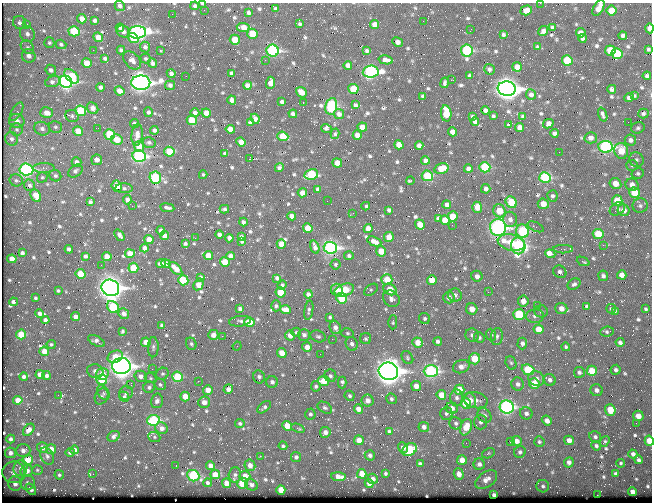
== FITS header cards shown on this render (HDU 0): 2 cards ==
NAXIS1  =                  650 / Width of table row in bytes
NAXIS2  =                  500 / Number of rows in table

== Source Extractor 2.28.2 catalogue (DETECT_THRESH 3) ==
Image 650 x 500 px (HDU 0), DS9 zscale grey, 1 PNG px = 1 image px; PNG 654 x 504 px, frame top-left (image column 1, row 500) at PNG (2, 3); each listed source drawn as its Kron ellipse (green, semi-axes under 4 px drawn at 4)
Background 353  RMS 1.2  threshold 3.62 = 3 sigma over >= 5 px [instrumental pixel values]
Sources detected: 780; of the 780, the 500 brightest by FLUX_AUTO listed and drawn (280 fainter detections omitted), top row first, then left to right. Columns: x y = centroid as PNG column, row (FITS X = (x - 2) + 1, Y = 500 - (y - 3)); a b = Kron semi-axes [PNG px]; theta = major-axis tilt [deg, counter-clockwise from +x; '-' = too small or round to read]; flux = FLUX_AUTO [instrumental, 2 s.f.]
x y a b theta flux
540 3 2 2 - 320
202 4 4 2 - 160
120 6 5 5 - 260
195 6 4 4 - 180
598 8 8 5 60 660
276 9 4 4 - 210
204 10 2 2 - 130
526 10 6 5 - 660
612 11 5 5 - 1400
248 13 4 3 - 190
172 14 2 2 - 360
82 19 5 4 - 620
95 20 4 4 - 220
423 21 2 2 - 410
20 23 7 6 - 260
27 24 3 2 - 150
300 24 3 3 - 130
375 25 4 4 - 840
243 27 6 4 -8 790
552 27 3 3 - 130
120 28 4 3 - 160
650 28 5 4 - 860
471 29 2 2 - 130
74 31 5 5 - 4000
123 31 7 5 -29 340
543 31 5 4 - 320
137 32 9 6 4 28000
581 33 5 4 - 540
27 34 8 7 - 380
252 34 5 5 - 1900
503 34 3 3 - 130
623 35 4 3 - 230
98 37 5 4 - 970
133 38 6 4 -37 1400
582 38 4 3 - 200
235 40 5 5 - 1600
398 42 5 4 - 450
49 43 5 5 - 140
61 44 5 4 - 180
27 47 7 6 - 220
145 47 5 5 - 250
537 47 3 3 - 130
649 49 4 3 - 170
93 50 2 2 - 270
121 50 4 3 - 170
160 50 2 2 - 640
467 50 6 5 - 8700
610 50 5 5 - 1900
273 51 6 6 - 14000
367 51 4 3 - 170
617 54 5 5 - 4100
29 56 7 6 - 430
105 58 4 3 - 180
146 59 5 4 - 150
132 60 11 7 -45 390
265 60 2 2 - 180
386 60 7 4 -13 450
567 60 5 5 - 3600
87 63 5 4 - 1300
153 63 5 4 - 260
348 65 4 4 - 440
517 67 5 4 - 710
489 69 5 5 - 190
51 70 5 5 - 280
371 72 8 6 4 17000
171 73 4 3 - 260
231 73 4 3 - 170
72 76 9 5 -42 3300
186 76 2 2 - 190
470 76 4 4 - 230
647 76 4 3 - 180
451 80 2 2 - 440
53 81 8 5 18 340
66 82 6 6 - 26000
141 83 9 7 1 42000
271 83 6 4 88 810
445 83 5 3 - 180
170 85 5 4 - 250
247 85 4 4 - 450
100 87 4 4 - 240
353 89 5 5 - 2300
507 89 9 7 -6 65000
612 89 4 4 - 240
119 91 5 4 - 750
301 92 6 4 -40 740
531 94 5 5 - 320
423 96 4 4 - 260
634 96 4 3 - 160
629 98 5 4 - 400
232 100 4 4 - 460
282 102 4 4 - 210
303 103 3 2 - 460
355 105 4 3 - 200
331 106 8 6 80 8700
93 108 6 5 - 640
485 110 4 4 - 300
81 111 5 5 - 3900
17 112 10 5 59 250
148 112 5 4 - 180
47 113 6 5 - 790
195 113 4 4 - 230
206 113 4 4 - 800
446 113 8 5 -84 2100
643 113 5 5 - 200
293 114 4 4 - 220
339 114 5 5 - 310
603 114 7 3 -71 220
72 116 7 6 - 190
493 116 3 3 - 130
523 116 3 3 - 140
472 117 4 3 - 170
255 119 5 4 - 410
192 120 5 5 - 1800
17 121 8 7 - 480
475 121 4 4 - 290
628 122 2 2 - 290
250 123 4 3 - 160
134 124 4 3 - 220
548 124 5 4 - 530
509 125 4 3 - 170
55 127 6 6 - 160
362 127 5 4 - 720
520 127 4 4 - 570
98 128 2 2 - 140
638 128 7 5 17 180
17 129 6 6 - 200
42 129 8 6 -23 340
230 129 4 4 - 580
326 129 5 3 - 170
154 130 4 4 - 250
78 131 5 4 - 1200
453 132 5 4 - 660
554 133 4 4 - 250
110 134 5 5 - 3700
335 134 5 4 - 130
137 135 11 5 84 490
357 135 5 4 - 710
283 136 5 4 - 2200
591 138 6 5 - 460
11 139 7 6 - 280
117 140 6 5 - 1400
630 140 6 5 - 300
149 142 6 5 - 220
241 142 5 4 - 660
399 145 5 4 - 960
139 146 5 5 - 1300
419 146 4 4 - 410
606 147 7 6 - 17000
621 151 8 6 -75 1600
169 152 5 5 - 2400
559 152 2 2 - 360
225 153 4 3 - 170
139 156 6 5 - 14000
249 159 3 2 - 2800
97 160 5 5 - 450
425 160 4 4 - 380
636 160 7 7 - 250
77 162 5 4 - 330
337 163 5 4 - 970
632 165 6 5 - 160
279 167 4 4 - 200
485 167 5 5 - 4800
44 168 11 5 1 260
26 169 7 6 - 13000
441 169 7 5 15 1100
468 169 4 4 - 400
75 171 8 5 39 220
638 173 6 5 - 170
311 174 7 5 12 4700
203 175 4 3 - 130
55 176 6 5 - 160
427 176 5 5 - 4600
42 177 5 5 - 130
545 177 6 5 - 6300
155 178 6 5 - 6700
16 180 6 6 - 170
410 180 4 3 - 140
615 183 6 5 - 960
30 185 6 5 - 220
632 185 6 6 - 550
117 186 6 5 - 1400
124 188 9 5 -2 210
318 189 4 4 - 240
486 189 5 4 - 340
302 193 4 4 - 670
634 193 5 5 - 2000
36 195 7 4 -66 1200
552 196 5 5 - 180
127 200 4 4 - 300
327 201 2 2 - 150
617 201 5 5 - 1700
90 202 4 3 - 210
511 202 6 5 - 2800
543 204 5 5 - 1100
447 205 4 4 - 420
132 206 2 2 - 180
366 206 4 3 - 180
640 206 7 7 - 250
477 207 5 5 - 1200
167 208 7 3 -8 220
224 209 5 3 - 160
617 209 8 6 31 250
389 210 4 4 - 190
624 210 6 5 - 660
499 211 6 6 - 1700
353 213 2 2 - 170
292 216 4 4 - 460
453 216 5 5 - 1700
438 218 4 4 - 410
510 219 7 7 - 450
445 220 5 5 - 1400
243 222 4 3 - 190
420 225 5 4 - 990
452 225 3 2 - 140
498 227 8 8 - 26000
535 227 8 4 -26 180
308 228 5 4 - 1500
368 228 4 4 - 500
161 231 4 4 - 390
522 231 7 6 - 6500
598 234 5 5 - 2400
120 235 6 4 -50 310
219 235 4 4 - 300
165 236 4 4 - 530
241 237 4 3 - 170
389 237 5 5 - 1100
195 238 2 2 - 250
229 238 4 4 - 360
149 239 4 4 - 930
242 241 4 3 - 140
374 241 7 4 -22 500
511 243 14 8 -12 1700
185 244 4 3 - 140
281 244 5 4 - 1100
603 245 2 2 - 870
518 246 8 7 - 14000
315 247 7 4 -72 350
144 248 4 4 - 370
330 248 7 5 -6 20000
69 249 4 3 - 230
563 249 10 4 -1 160
381 251 5 4 - 1300
22 253 4 4 - 250
130 254 5 4 - 1200
550 254 5 3 - 1500
85 256 4 4 - 230
208 256 5 4 - 1000
230 256 4 4 - 450
349 256 5 4 - 170
107 257 5 4 - 1000
12 259 5 4 - 830
583 261 7 3 -24 150
225 262 5 4 - 2000
161 263 5 4 - 290
166 264 5 4 - 810
335 264 5 5 - 150
101 265 2 2 - 150
133 268 5 5 - 2200
176 268 8 4 -43 910
560 272 7 6 - 240
81 274 5 4 - 2200
622 275 4 4 - 580
477 276 6 5 - 410
603 276 5 5 - 230
200 277 3 3 - 130
277 278 4 4 - 260
387 279 5 5 - 1700
183 280 5 5 - 3500
432 280 5 5 - 1200
199 284 6 4 60 910
574 284 7 5 31 200
282 285 5 4 - 140
110 288 9 8 - 54000
390 289 7 5 -29 1400
337 290 6 6 - 650
344 290 10 6 19 2500
371 290 7 5 37 180
58 291 4 3 - 130
281 292 5 5 - 2200
488 292 2 2 - 470
308 294 4 4 - 290
455 295 7 6 - 270
35 298 3 3 - 130
342 298 5 5 - 4600
449 298 6 5 - 400
391 299 9 7 -41 400
523 301 5 5 - 580
13 302 4 4 - 270
276 306 5 5 - 170
538 306 3 2 - 410
113 307 6 5 - 4600
587 307 4 3 - 220
561 308 6 5 - 560
240 309 4 4 - 240
472 309 6 5 - 920
611 309 5 5 - 150
646 309 3 3 - 130
286 310 5 4 - 800
309 310 10 4 81 180
541 311 6 6 - 200
615 312 3 2 - 470
39 313 4 4 - 320
124 314 5 5 - 460
519 314 6 5 - 5100
535 316 9 6 1 270
75 317 5 4 - 420
330 317 4 3 - 150
425 318 5 5 - 150
45 320 4 4 - 310
240 321 11 5 7 250
249 322 5 4 - 2000
393 322 7 4 88 130
162 325 4 3 - 170
335 327 7 5 -68 410
539 329 5 5 - 1500
123 332 3 3 - 460
296 332 5 4 - 140
607 332 7 5 5 160
347 333 6 5 - 130
21 334 5 5 - 1800
213 335 5 5 - 580
290 335 5 5 - 630
304 335 6 6 - 270
472 335 6 6 - 260
491 335 6 5 - 140
222 336 2 2 - 630
318 336 8 5 -18 180
497 337 9 6 82 230
479 338 5 5 - 190
332 339 2 2 - 340
366 339 5 5 - 140
96 341 9 4 -27 360
438 341 4 4 - 240
146 342 5 4 - 1100
418 342 5 5 - 1100
620 342 4 4 - 270
522 343 6 5 - 250
51 344 4 4 - 140
191 344 6 5 - 170
352 344 7 6 - 300
237 346 4 4 - 130
153 347 10 5 88 240
307 347 5 5 - 600
566 347 4 4 - 150
44 351 5 4 - 850
282 353 5 4 - 1100
320 354 2 2 - 140
115 357 8 6 25 1300
407 358 7 5 -55 150
475 359 5 5 - 2300
511 363 7 5 -71 150
121 366 9 8 - 49000
461 367 8 6 20 530
152 369 2 2 - 150
528 370 6 5 - 3800
616 370 5 5 - 240
95 371 8 6 -17 420
388 371 10 9 - 79000
431 371 7 6 - 13000
592 371 5 5 - 1600
579 372 5 5 - 230
102 374 6 6 - 990
162 374 6 5 - 170
40 375 4 4 - 880
47 376 4 4 - 240
141 376 6 5 - 430
330 376 6 6 - 210
24 377 4 4 - 210
178 377 5 5 - 3600
259 377 7 5 -68 250
151 378 6 5 - 130
536 379 8 7 - 520
102 380 5 5 - 3800
550 380 6 5 - 300
198 381 2 2 - 330
324 381 6 5 - 1600
272 382 6 5 - 310
342 382 6 4 90 210
518 384 6 6 - 300
534 384 5 5 - 1700
131 385 3 2 - 200
160 385 6 5 - 170
316 386 5 4 - 180
416 386 5 5 - 650
149 387 6 5 - 220
228 389 5 4 - 430
208 390 5 5 - 810
459 390 5 5 - 1600
597 390 6 5 - 370
103 393 8 5 -56 160
126 393 7 6 - 290
58 395 2 2 - 330
441 395 5 4 - 1100
102 396 8 6 63 190
185 396 5 4 - 1200
349 396 5 5 - 160
124 397 5 5 - 160
457 398 8 6 -89 290
391 399 5 5 - 200
18 400 4 4 - 950
470 400 8 5 -67 560
476 400 12 8 -11 530
157 401 7 6 - 350
368 401 6 6 - 480
204 402 6 5 - 490
466 403 5 5 - 2300
264 407 8 4 39 240
507 407 7 6 - 17000
325 408 8 5 -30 200
452 408 6 5 - 470
358 409 5 4 - 700
610 410 6 5 - 1700
526 413 6 6 - 270
310 414 5 5 - 190
446 414 6 6 - 210
484 415 8 6 -51 270
638 416 5 5 - 800
153 420 6 5 - 7000
547 421 5 4 - 470
480 422 7 6 - 280
456 423 6 6 - 220
636 423 2 2 - 160
240 424 5 4 - 170
287 426 5 4 - 1300
424 427 5 5 - 390
466 427 8 5 68 1500
162 428 6 6 - 480
298 428 7 4 -21 230
29 430 7 4 47 660
389 431 4 3 - 150
325 432 5 5 - 490
114 436 6 5 - 270
154 437 6 5 - 140
595 437 6 5 - 210
11 439 4 4 - 270
359 440 5 4 - 760
569 440 5 4 - 540
517 441 5 5 - 630
605 441 6 4 51 130
649 441 5 4 - 1300
510 442 3 2 - 240
539 442 5 5 - 170
466 443 2 2 - 240
283 446 4 4 - 150
596 446 5 4 - 220
42 448 5 5 - 560
403 448 5 4 - 440
51 449 5 5 - 780
75 450 4 4 - 290
409 450 8 5 31 4400
23 451 7 6 - 360
70 452 4 4 - 240
520 452 6 5 - 230
10 453 5 5 - 380
488 453 6 5 - 130
633 454 4 4 - 300
370 455 5 5 - 270
47 456 9 6 -61 320
260 456 3 2 - 1200
296 457 5 5 - 270
28 460 5 5 - 1700
462 460 5 4 - 920
638 460 4 4 - 240
569 462 5 4 - 370
621 463 4 4 - 130
420 464 4 4 - 230
479 464 5 5 - 370
250 465 6 5 - 540
176 466 2 2 - 170
210 466 4 4 - 570
20 468 8 7 - 420
37 470 5 4 - 130
27 471 6 6 - 680
14 472 11 11 - 720
385 473 3 3 - 130
93 474 2 2 - 230
362 474 5 4 - 1200
459 474 6 5 - 640
616 474 4 3 - 220
59 475 5 4 - 140
215 475 5 4 - 1100
235 475 8 6 88 260
193 476 6 5 - 6200
245 476 5 5 - 810
338 477 7 4 -4 810
373 479 5 5 - 350
486 480 12 7 34 710
27 482 7 7 - 310
207 483 4 4 - 250
226 483 5 4 - 850
242 483 5 5 - 3500
369 483 4 4 - 550
15 484 7 7 - 600
251 485 7 5 -30 310
543 486 6 6 - 190
31 489 6 3 -51 210
281 490 5 4 - 1400
632 492 4 4 - 490
494 495 4 4 - 280
597 495 2 2 - 1300
At the frame edge (FLAGS 8, measured only in part): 6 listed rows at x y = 540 3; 202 4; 598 8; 650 28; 649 49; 649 441
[280 fainter detections neither listed nor drawn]